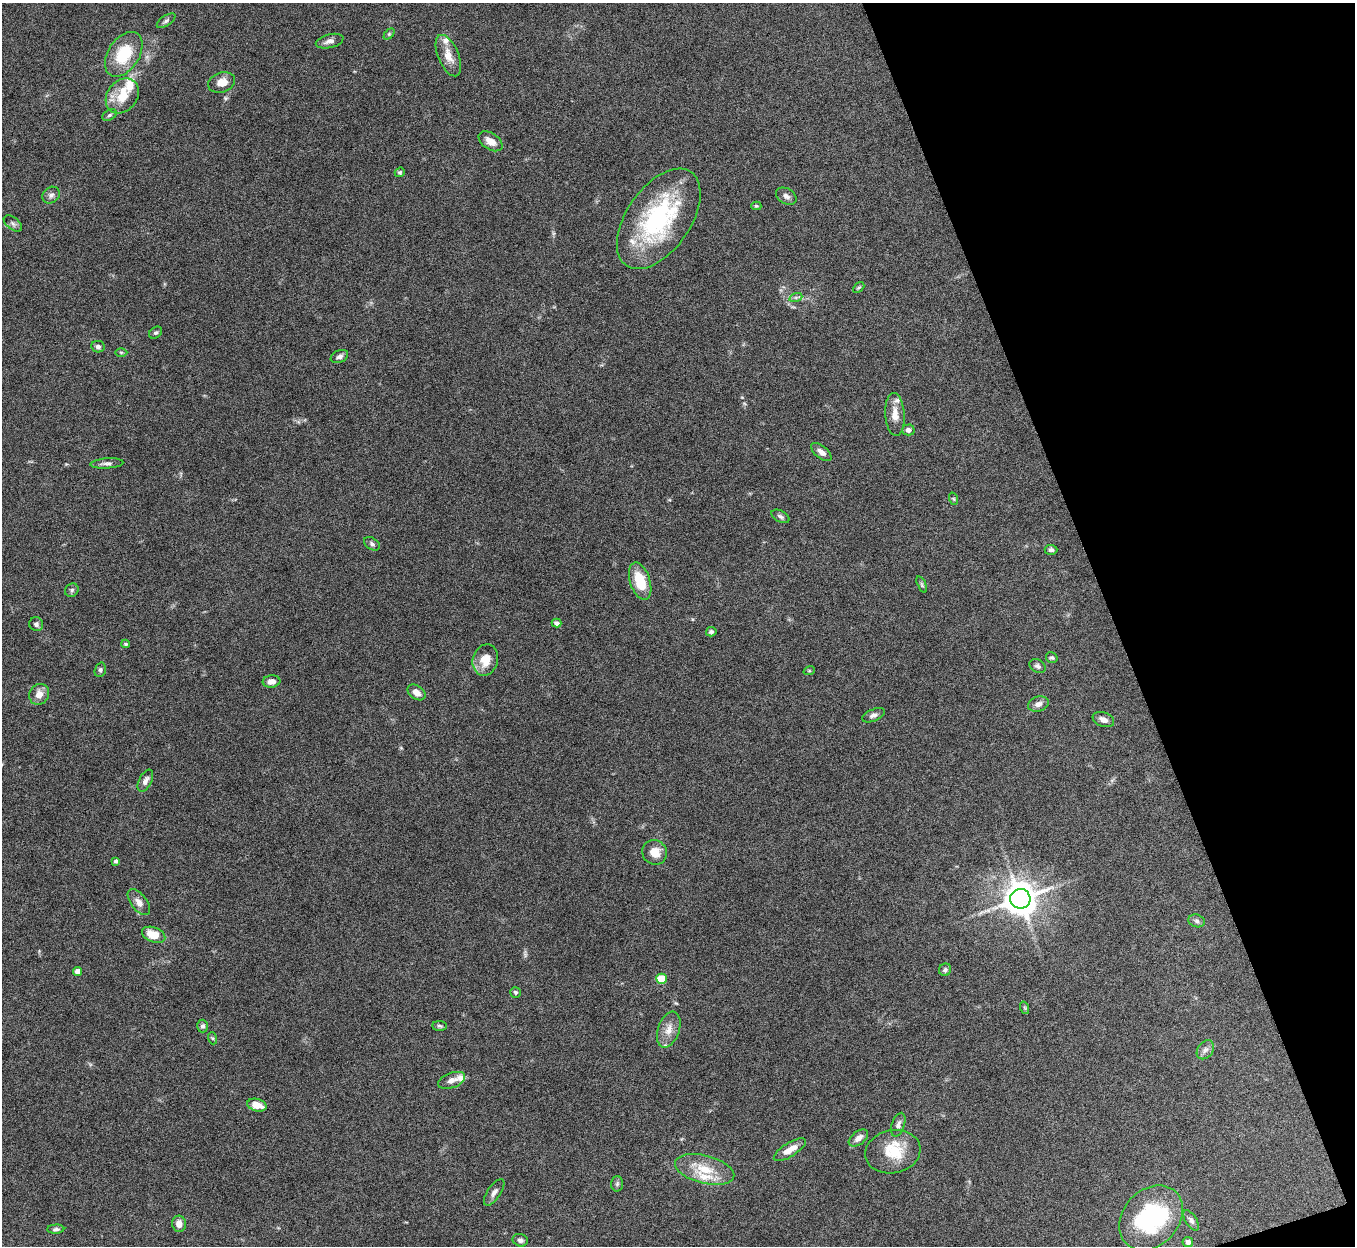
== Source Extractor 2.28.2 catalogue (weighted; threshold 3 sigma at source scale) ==
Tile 12 of 4 x 4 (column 4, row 3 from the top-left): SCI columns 4064-5416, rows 1396-2639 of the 5422 x 5406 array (HDU 1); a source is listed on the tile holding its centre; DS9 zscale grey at full resolution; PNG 1357 x 1248 px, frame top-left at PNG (2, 3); each listed source drawn as its Kron ellipse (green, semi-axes under 4 px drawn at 4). Shown black and unused: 18% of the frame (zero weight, under 8 of 15 exposures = <1% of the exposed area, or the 3 px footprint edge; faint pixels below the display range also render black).
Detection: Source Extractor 2.28.2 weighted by HDU 2 'WHT'; one run over the whole footprint, this tile lists its part. Background 0.162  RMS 0.0048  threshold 0.0197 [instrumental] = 3 sigma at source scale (4.09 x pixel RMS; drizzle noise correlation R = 1.36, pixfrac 0.8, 0.05/0.05 arcsec/px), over >= 5 px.
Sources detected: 87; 1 inside a brighter object's white glare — neither listed nor drawn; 7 inside a brighter listed object's ellipse — not listed separately; the other 79 listed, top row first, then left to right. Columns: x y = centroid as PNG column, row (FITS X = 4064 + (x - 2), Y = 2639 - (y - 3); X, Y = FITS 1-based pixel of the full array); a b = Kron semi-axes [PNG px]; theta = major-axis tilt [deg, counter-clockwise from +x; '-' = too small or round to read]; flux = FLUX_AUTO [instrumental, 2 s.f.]
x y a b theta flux
166 21 11 5 34 1.2
389 34 6 4 45 0.59
330 41 14 7 14 2.4
124 54 25 15 57 18
448 56 22 10 -67 5.9
222 82 14 9 17 4.9
122 96 19 15 51 9.3
109 115 8 5 28 0.93
490 141 13 8 -33 4
400 172 5 4 - 0.7
51 195 9 8 - 1.7
786 196 11 7 -29 1.9
756 206 5 4 - 0.54
659 219 57 32 55 58
13 223 10 6 -38 1.4
859 288 7 4 42 0.67
796 297 6 4 18 0.86
156 333 7 5 36 0.87
98 347 6 6 - 1.4
121 352 6 4 0 0.58
339 356 9 6 24 1.6
895 414 21 9 -86 4.8
908 430 6 5 - 1.7
821 452 12 6 -38 2.3
107 463 16 5 4 1.7
954 499 6 4 -71 0.59
780 516 10 5 -28 1.2
372 544 9 5 -34 1.1
1051 550 6 5 - 1.1
640 581 19 10 -72 12
922 584 9 4 -69 0.78
72 590 7 6 - 0.97
557 623 5 4 - 1.6
36 624 7 7 - 1.1
711 632 5 4 - 1.2
126 644 4 3 - 0.56
1052 658 6 5 - 0.79
485 660 16 12 75 7.1
1038 666 8 6 -29 1.3
100 670 7 5 71 0.93
809 671 6 4 18 0.47
271 681 9 6 5 3.1
416 692 10 6 -36 3.1
39 694 11 9 56 3.8
1038 704 10 7 17 2.3
873 715 12 6 22 1.6
1103 720 11 7 -21 2.5
145 781 12 6 63 2.1
655 852 13 12 - 5.4
116 861 4 4 - 0.97
1020 899 10 10 - 720
139 902 15 8 -53 3.1
1197 921 8 6 -17 1.2
154 935 12 7 -21 7.5
945 970 6 6 - 0.98
78 971 4 4 - 3.4
661 979 5 5 - 12
516 992 5 5 - 0.84
1025 1008 6 4 -71 0.59
203 1026 6 5 - 1
440 1026 7 4 -3 0.83
669 1030 18 10 71 4.7
212 1038 6 4 -71 0.56
1205 1050 10 7 54 1.9
452 1080 14 7 21 2.9
257 1105 10 6 -14 6.1
898 1125 12 6 72 1.8
858 1138 11 6 37 2.9
790 1150 18 7 32 5
893 1152 28 21 12 14
705 1169 30 14 -14 12
617 1184 7 6 - 1
494 1192 15 6 56 2
1151 1218 36 28 47 51
1191 1220 12 5 -56 1.5
179 1224 8 7 - 3.1
56 1229 8 4 3 1.1
520 1240 8 6 -19 1.3
1188 1242 5 5 - 1.6